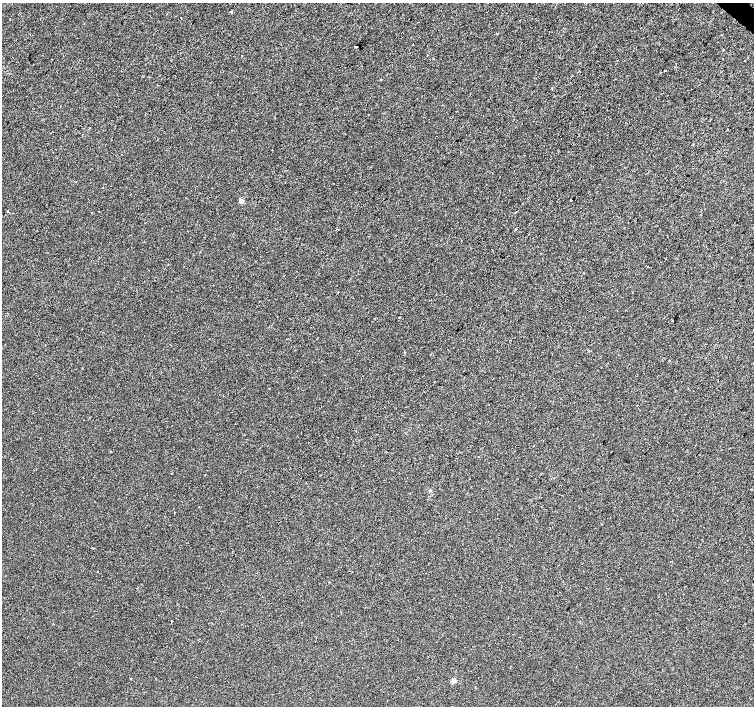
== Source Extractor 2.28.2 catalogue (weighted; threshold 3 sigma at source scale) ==
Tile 10 of 4 x 4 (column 2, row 3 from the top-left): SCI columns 1509-3011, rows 1641-3047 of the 6016 x 6029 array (HDU 1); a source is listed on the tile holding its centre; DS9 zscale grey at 2 x 2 block average (1 PNG px = mean of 2 x 2 image px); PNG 756 x 708 px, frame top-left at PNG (2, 3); no overlay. Shown black and unused: <1% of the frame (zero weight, under 2 of 3 exposures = <1% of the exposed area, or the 3 px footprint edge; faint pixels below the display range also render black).
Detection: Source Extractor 2.28.2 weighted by HDU 2 'WHT'; one run over the whole footprint, this tile lists its part. Background 2.22e-04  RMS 0.0026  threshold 0.0116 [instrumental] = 3 sigma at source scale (4.5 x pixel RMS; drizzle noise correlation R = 1.50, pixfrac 1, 0.0396/0.0396 arcsec/px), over >= 5 px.
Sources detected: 25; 1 cosmic-ray / hot-pixel residue — not listed; the other 24 listed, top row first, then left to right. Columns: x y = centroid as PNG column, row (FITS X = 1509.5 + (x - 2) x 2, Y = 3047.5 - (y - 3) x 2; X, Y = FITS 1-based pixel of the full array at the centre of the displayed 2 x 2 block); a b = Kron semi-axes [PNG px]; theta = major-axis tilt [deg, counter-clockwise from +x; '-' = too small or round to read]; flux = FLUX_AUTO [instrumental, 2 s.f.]
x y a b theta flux
231 12 2 2 - 0.95
721 35 2 2 - 0.24
356 46 3 2 - 5.6
242 56 2 2 - 0.38
665 70 2 2 - 1.3
660 72 3 2 - 0.26
728 130 2 2 - 1.5
158 139 2 2 - 0.2
693 144 2 2 - 0.28
76 182 2 2 - 0.26
333 183 2 2 - 0.21
571 200 2 2 - 1.8
241 201 3 3 - 4.6
8 211 2 2 - 0.71
515 229 3 2 - 0.38
399 317 2 2 - 1.1
673 321 2 2 - 0.62
405 352 3 2 - 0.44
669 361 2 2 - 0.31
479 456 2 2 - 0.24
172 474 2 2 - 0.57
172 621 2 2 - 0.53
130 679 2 2 - 0.85
454 680 3 3 - 8.1
Diffuse or blended objects may show on this block-average render without a row.